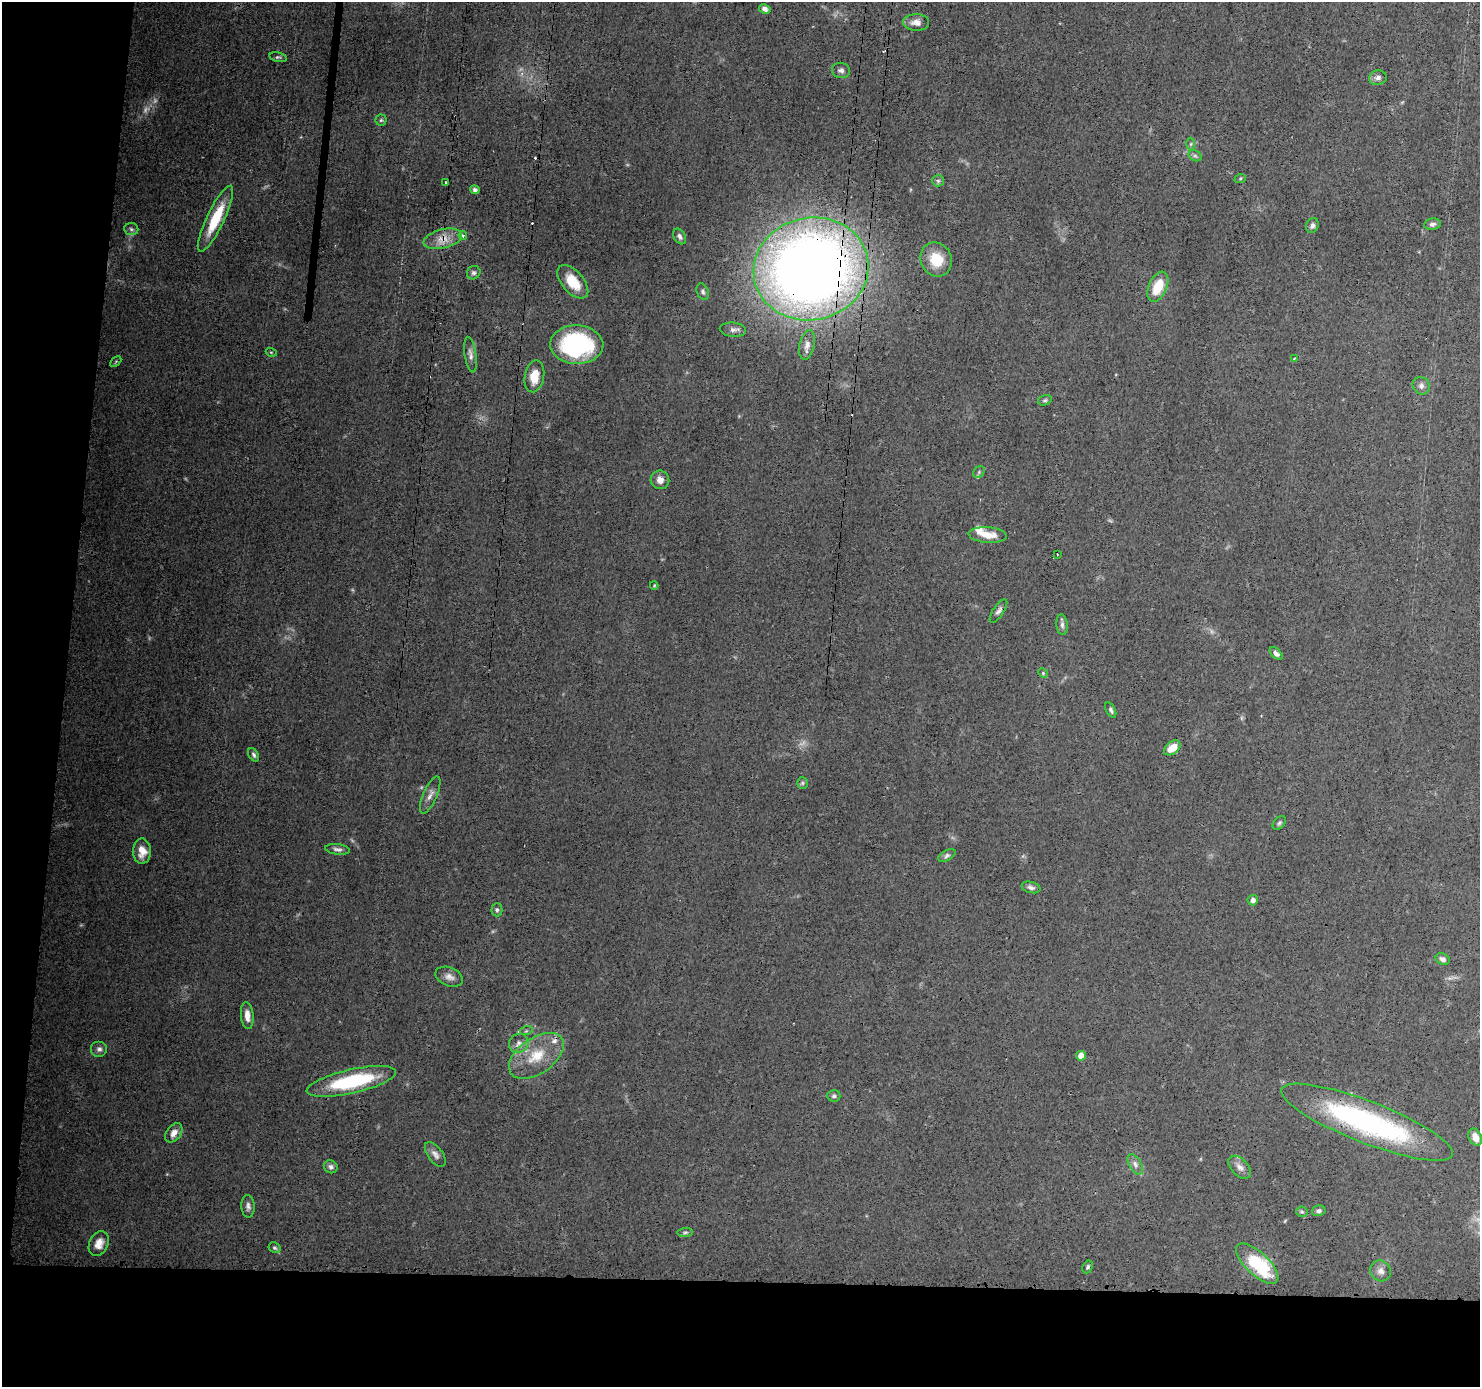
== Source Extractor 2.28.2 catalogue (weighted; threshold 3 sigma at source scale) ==
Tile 7 of 3 x 3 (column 1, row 3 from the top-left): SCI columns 1-1478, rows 111-1495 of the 4435 x 4471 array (HDU 1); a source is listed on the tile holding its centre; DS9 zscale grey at full resolution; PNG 1482 x 1389 px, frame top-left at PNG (2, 2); each listed source drawn as its Kron ellipse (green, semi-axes under 4 px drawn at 4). Shown black and unused: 12% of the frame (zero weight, under 3 of 4 exposures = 2% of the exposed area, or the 3 px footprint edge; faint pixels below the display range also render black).
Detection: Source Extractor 2.28.2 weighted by HDU 2 'WHT'; one run over the whole footprint, this tile lists its part. Background 0.0344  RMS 0.0034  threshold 0.0151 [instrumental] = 3 sigma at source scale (4.5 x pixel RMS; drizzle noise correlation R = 1.50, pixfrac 1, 0.05/0.05 arcsec/px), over >= 5 px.
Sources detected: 90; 3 too faint to see at this stretch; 2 cosmic-ray / hot-pixel residue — neither listed nor drawn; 3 inside a brighter listed object's ellipse — not listed separately; the other 82 listed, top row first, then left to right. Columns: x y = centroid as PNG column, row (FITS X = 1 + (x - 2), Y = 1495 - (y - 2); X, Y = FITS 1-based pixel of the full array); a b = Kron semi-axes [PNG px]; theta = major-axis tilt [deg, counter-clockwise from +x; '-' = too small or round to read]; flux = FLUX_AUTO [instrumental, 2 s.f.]
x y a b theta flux
765 9 6 4 -30 1.4
916 22 13 8 -1 2.3
278 57 9 4 -12 0.66
841 70 9 7 -10 1.2
1378 78 9 7 12 1.3
381 120 5 5 - 0.57
1191 144 6 4 89 0.51
1195 156 7 5 -29 0.7
1240 179 6 4 19 0.44
938 181 6 5 - 0.72
445 182 3 2 - 0.32
475 190 4 4 - 0.82
215 219 36 9 64 13
1432 224 8 5 10 1.1
1312 225 8 6 71 1.1
131 229 7 6 - 0.84
463 235 4 3 - 0.57
680 236 8 6 -60 1.1
443 239 20 9 13 4.4
936 259 17 15 -65 9.2
811 269 58 51 13 470
474 273 7 6 - 0.97
573 282 20 10 -49 8
1158 287 16 9 66 8.7
703 292 9 5 -68 0.82
733 330 13 7 -5 1.6
577 345 26 19 -2 46
807 345 15 7 78 1.8
271 352 5 3 - 0.36
470 355 18 6 -81 1.9
1294 359 3 3 - 0.48
116 362 6 4 45 0.42
534 376 16 9 80 6.1
1421 386 9 8 - 1.4
1045 400 7 5 15 0.62
979 472 6 5 - 0.64
660 480 9 9 - 2.1
987 535 19 8 -5 4.6
1057 555 3 2 - 0.48
654 585 4 3 - 0.35
998 611 13 5 57 1.3
1062 625 10 5 -85 1.1
1276 653 8 4 -45 1.1
1043 673 5 4 - 0.39
1111 710 8 4 -62 0.72
1172 748 9 6 37 3.7
254 755 7 4 -58 0.78
802 783 6 5 - 0.55
430 795 20 7 67 2.2
1279 823 8 5 45 0.69
338 849 12 5 -7 1.2
142 851 12 9 -89 4
947 855 9 5 29 0.83
1031 887 10 5 -15 1
1253 900 5 5 - 1.3
497 910 6 5 - 0.75
1443 959 7 5 -24 1.1
449 977 14 9 -23 2.2
247 1016 13 6 -84 2.7
526 1031 6 4 18 0.48
519 1043 10 9 - 1.9
99 1049 8 8 - 1.3
536 1056 31 17 35 11
1081 1056 5 5 - 3.6
351 1081 46 12 13 28
834 1096 6 6 - 0.84
1367 1122 91 21 -21 76
174 1133 11 7 52 2.5
1475 1137 9 6 -63 2.2
435 1154 14 7 -53 1.7
1135 1164 11 6 -60 1.4
331 1167 7 6 - 1
1240 1167 14 8 -47 2
248 1206 11 6 -88 1.3
1319 1211 7 5 13 0.82
1302 1212 6 5 - 0.56
685 1232 8 4 5 0.57
99 1243 13 9 62 3.3
275 1248 6 5 - 0.62
1257 1264 27 11 -43 21
1088 1267 7 5 63 0.62
1381 1271 11 10 - 2
Overlapping masked pixels (flux is a lower limit): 3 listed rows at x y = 443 239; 811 269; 1367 1122